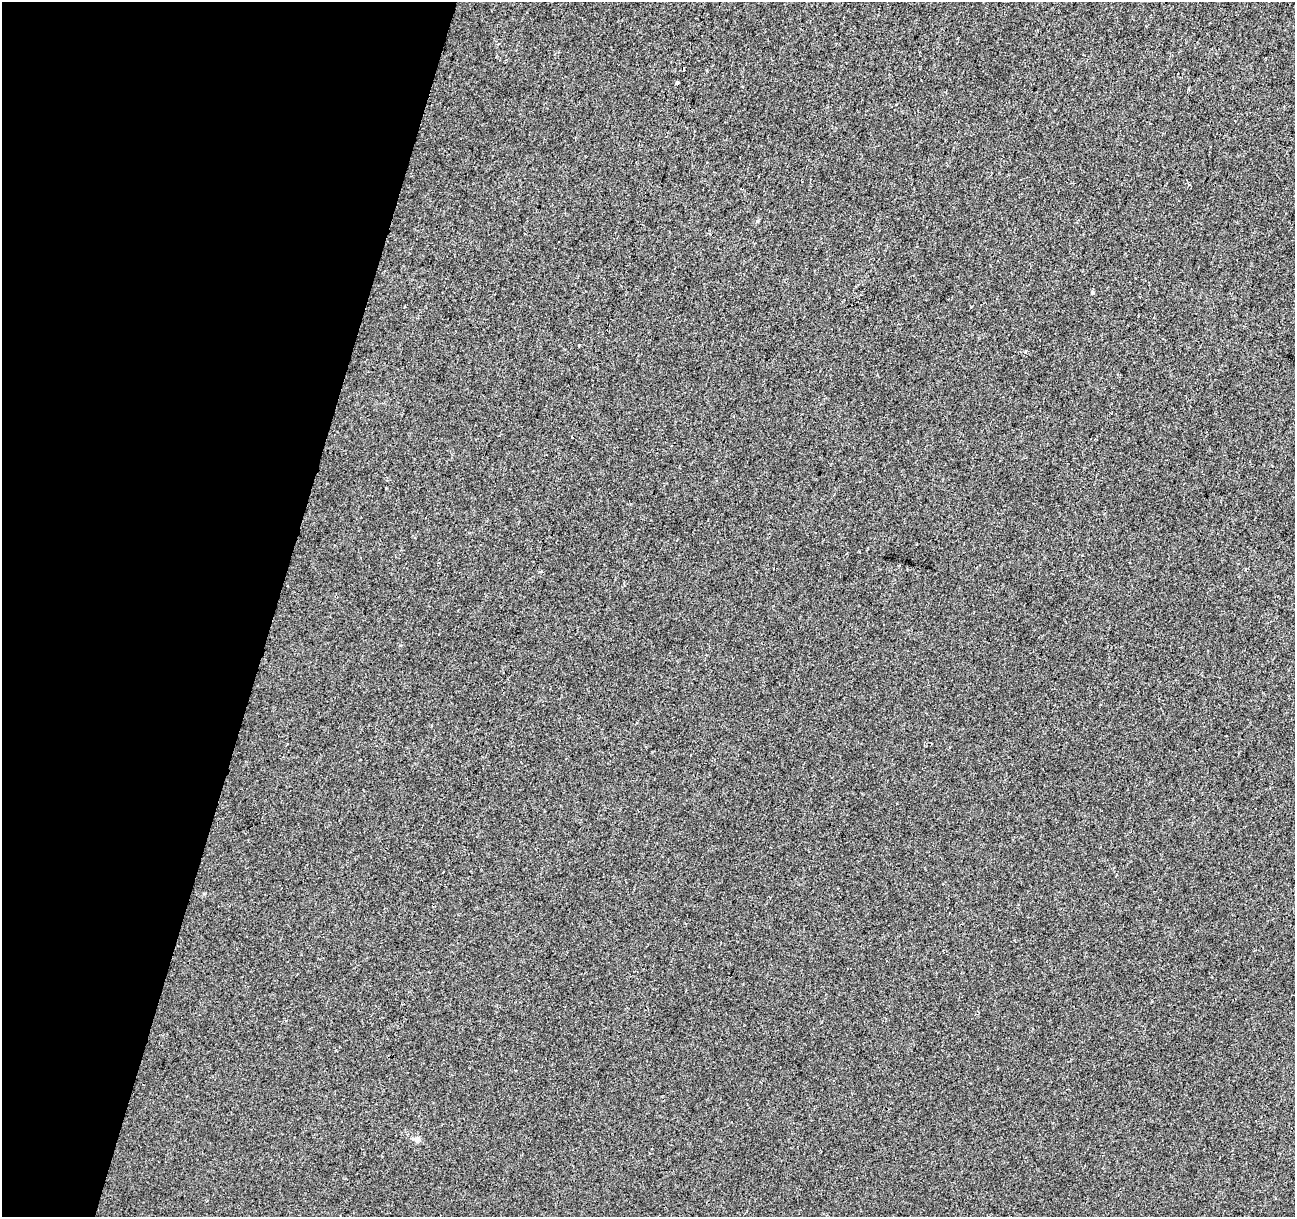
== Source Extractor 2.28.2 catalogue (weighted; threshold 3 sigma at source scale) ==
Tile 9 of 4 x 4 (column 1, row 3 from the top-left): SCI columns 1-1293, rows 1434-2648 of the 5181 x 5359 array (HDU 1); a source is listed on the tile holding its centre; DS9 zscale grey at full resolution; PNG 1297 x 1219 px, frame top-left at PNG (2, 2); no overlay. Shown black and unused: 21% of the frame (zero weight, under 2 of 3 exposures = <1% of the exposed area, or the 3 px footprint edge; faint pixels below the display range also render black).
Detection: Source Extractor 2.28.2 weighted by HDU 2 'WHT'; one run over the whole footprint, this tile lists its part. Background 1.13e-04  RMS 0.0042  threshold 0.0188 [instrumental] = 3 sigma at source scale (4.5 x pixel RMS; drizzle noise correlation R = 1.50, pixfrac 1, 0.0396/0.0396 arcsec/px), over >= 5 px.
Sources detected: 7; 2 cosmic-ray / hot-pixel residue — not listed; the other 5 listed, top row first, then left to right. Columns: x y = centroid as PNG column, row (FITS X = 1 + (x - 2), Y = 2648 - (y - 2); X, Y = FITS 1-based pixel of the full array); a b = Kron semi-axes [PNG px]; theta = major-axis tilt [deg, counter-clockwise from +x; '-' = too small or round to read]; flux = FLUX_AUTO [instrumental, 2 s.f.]
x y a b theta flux
677 83 4 3 - 0.6
1092 292 4 4 - 0.82
572 437 3 2 - 1.3
542 572 4 3 - 0.4
417 1139 9 6 45 1.2